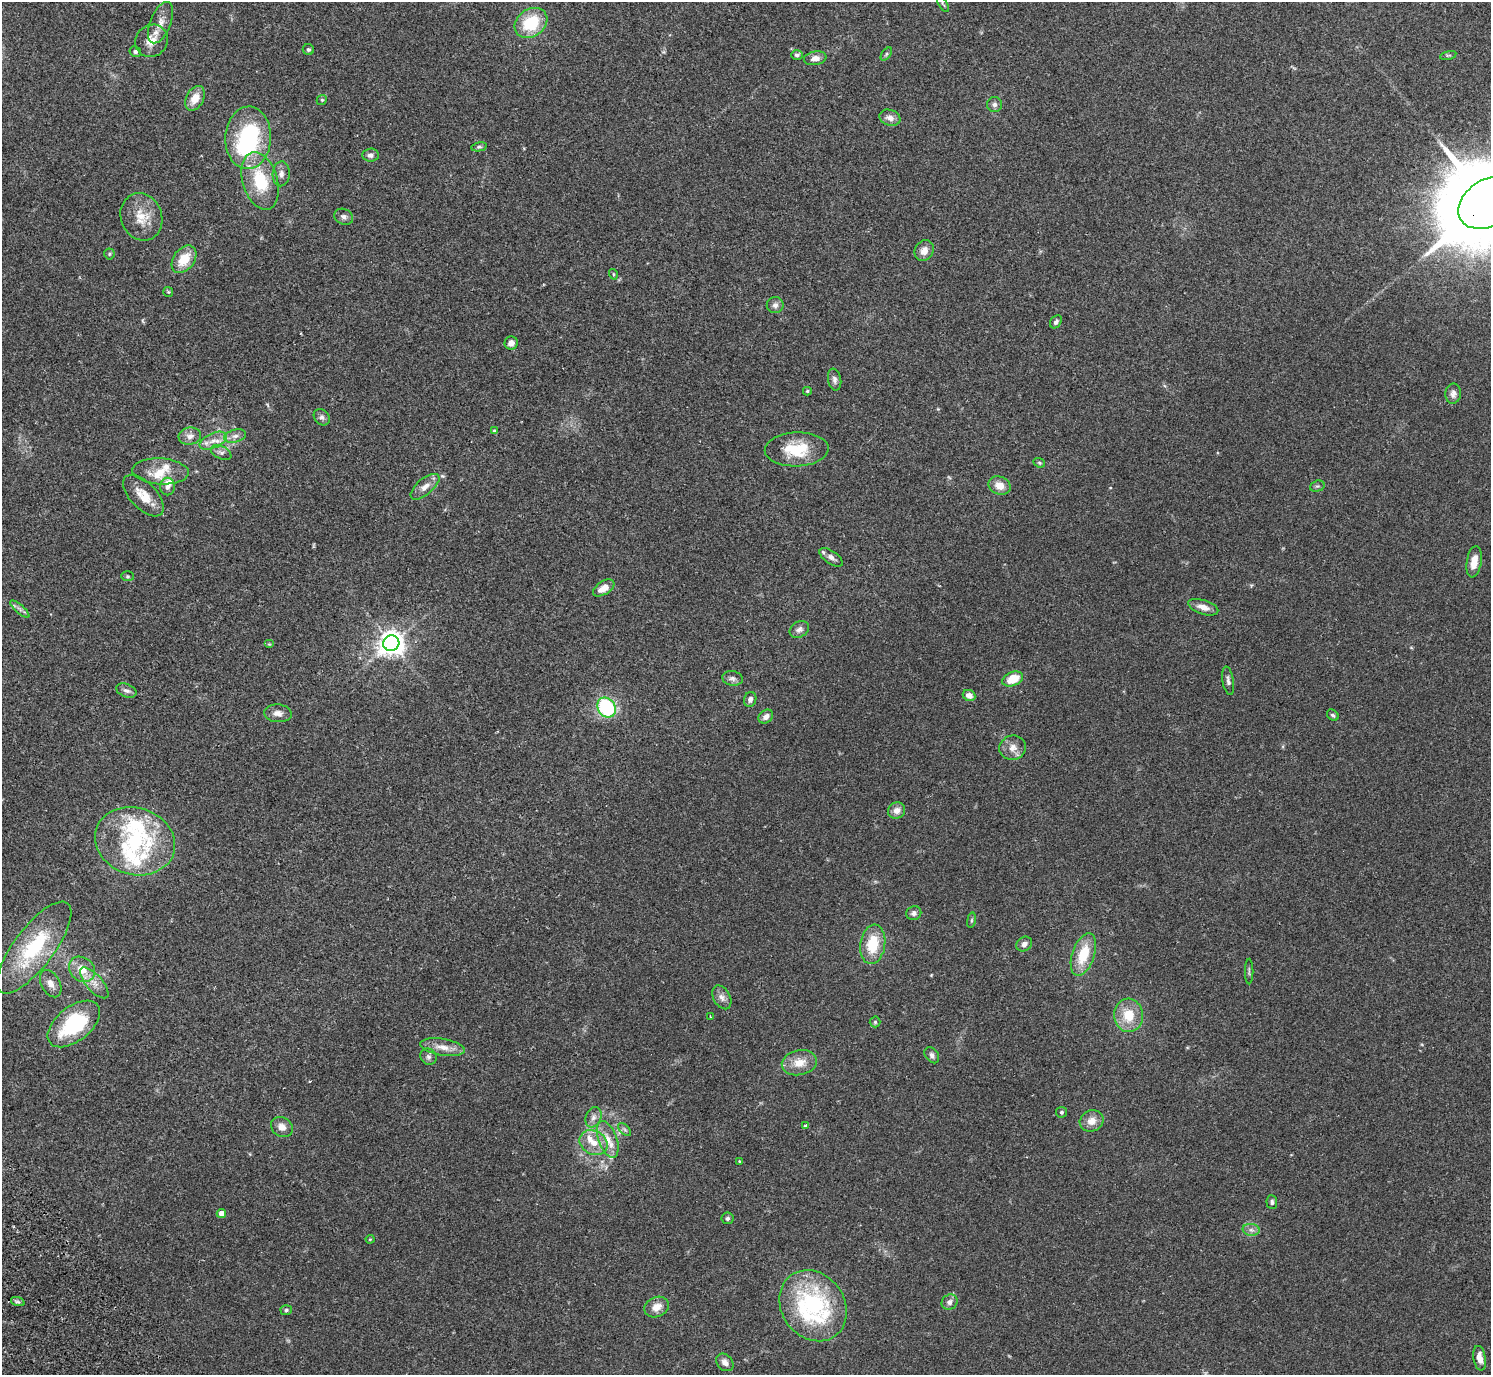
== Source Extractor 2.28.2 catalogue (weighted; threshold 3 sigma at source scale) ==
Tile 7 of 4 x 4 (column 3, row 2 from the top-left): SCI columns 3025-4513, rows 2949-4321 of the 6052 x 6035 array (HDU 1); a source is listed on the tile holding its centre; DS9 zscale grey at full resolution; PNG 1493 x 1377 px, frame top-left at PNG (2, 2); each listed source drawn as its Kron ellipse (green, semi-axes under 4 px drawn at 4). Shown black and unused: <1% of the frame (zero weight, under 2 of 3 exposures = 3% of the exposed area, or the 3 px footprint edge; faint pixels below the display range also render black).
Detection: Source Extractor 2.28.2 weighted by HDU 2 'WHT'; one run over the whole footprint, this tile lists its part. Background 0.109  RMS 0.0066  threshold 0.0297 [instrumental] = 3 sigma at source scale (4.5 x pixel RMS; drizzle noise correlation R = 1.50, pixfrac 1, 0.05/0.05 arcsec/px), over >= 5 px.
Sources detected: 119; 1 inside a brighter object's white glare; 1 cosmic-ray / hot-pixel residue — neither listed nor drawn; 8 inside a brighter listed object's ellipse — not listed separately; the other 109 listed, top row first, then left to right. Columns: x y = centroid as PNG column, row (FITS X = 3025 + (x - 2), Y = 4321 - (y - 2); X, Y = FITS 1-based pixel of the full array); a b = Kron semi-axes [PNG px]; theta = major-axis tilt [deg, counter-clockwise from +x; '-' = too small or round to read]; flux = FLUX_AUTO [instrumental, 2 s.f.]
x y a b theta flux
943 4 9 3 -58 0.78
161 23 22 10 68 6.8
531 23 17 13 35 27
152 41 17 15 43 9.7
308 50 6 5 - 1.3
135 52 6 5 - 1.3
886 54 7 4 53 0.88
797 55 6 4 0 1.4
1448 55 8 3 12 0.79
815 58 11 7 10 4.6
195 98 13 8 61 8.1
322 100 5 4 - 0.91
994 105 7 7 - 2
890 118 11 8 -19 4.1
248 138 31 23 87 71
479 147 8 4 12 1.1
371 155 8 6 4 2.6
281 174 12 8 87 3.3
260 181 29 17 -73 30
1489 202 33 23 31 16000
141 217 24 20 -68 14
344 217 10 7 -27 2.3
924 251 11 9 58 4.8
109 254 5 5 - 0.87
184 259 15 10 53 13
613 274 5 3 - 0.62
168 292 5 5 - 0.78
775 305 8 8 - 2.5
1056 322 7 5 53 1.7
511 343 7 6 - 3.3
835 380 11 6 -79 2.4
807 391 4 4 - 0.86
1453 394 10 8 85 2.7
322 417 9 7 -47 2.2
494 431 3 3 - 1.8
190 436 11 8 9 4
235 436 11 6 15 3.1
213 441 14 7 24 5.4
797 449 32 17 2 23
221 453 11 6 -25 2.3
1039 463 6 4 -22 0.78
160 471 28 13 -3 11
1000 486 11 9 -25 7.1
1317 486 7 5 19 1.2
168 487 9 7 -90 2.5
425 487 17 8 40 5.4
143 495 26 13 -46 11
831 557 13 6 -34 2.6
1474 562 16 7 81 7.3
127 576 6 5 - 0.88
604 588 12 6 33 6.7
1203 607 15 7 -18 4.9
20 609 12 3 -41 1.8
799 629 10 7 28 2.7
391 643 8 7 - 600
269 644 5 4 - 0.68
732 678 10 7 -10 2.3
1013 679 11 7 23 13
1228 681 14 5 -80 2.3
126 690 10 6 -20 2.4
969 695 6 5 - 3.9
750 699 7 6 - 2.2
606 707 10 8 -57 58
278 713 14 9 -5 4.1
1333 715 6 5 - 1.2
766 717 8 6 38 2.9
1013 748 13 12 - 5.6
897 810 9 8 - 4.2
135 841 41 33 -18 67
914 913 8 6 21 2.1
971 920 8 4 81 0.97
873 944 20 12 81 20
1024 944 8 7 - 2.5
34 947 55 20 53 53
1083 954 22 11 71 19
82 969 14 11 -41 10
1249 972 13 2 90 0.97
94 983 19 8 -49 6.2
51 984 14 9 -62 5.1
722 997 13 8 -60 3.4
1129 1015 17 14 -87 15
710 1016 3 2 - 0.44
875 1022 5 5 - 0.86
74 1024 30 17 39 51
443 1047 22 8 -9 6.6
932 1055 9 6 -52 2.1
428 1057 8 7 - 2
799 1063 18 12 11 9.2
1061 1112 5 5 - 1.2
593 1117 10 7 68 3.1
1092 1121 12 10 23 6
805 1126 4 3 - 1.8
282 1127 11 9 -35 4.5
625 1129 8 4 -45 1.4
608 1139 19 9 -70 8.5
594 1143 15 11 -31 8.7
739 1161 4 4 - 0.56
1272 1202 7 5 -86 1.5
221 1213 4 4 - 5
727 1218 6 5 - 1.3
1251 1230 8 6 -7 2.3
370 1239 4 4 - 0.59
18 1302 7 4 -19 1.2
949 1302 8 7 - 2.9
813 1306 37 31 -53 90
657 1307 13 10 25 6.4
286 1310 6 5 - 1.1
1480 1358 12 6 -80 5.5
725 1362 10 7 -46 3.3
Overlapping masked pixels (flux is a lower limit): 1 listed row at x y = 1489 202
Isophote crosses this tile's border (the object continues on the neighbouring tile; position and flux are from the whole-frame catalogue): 1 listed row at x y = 1489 202